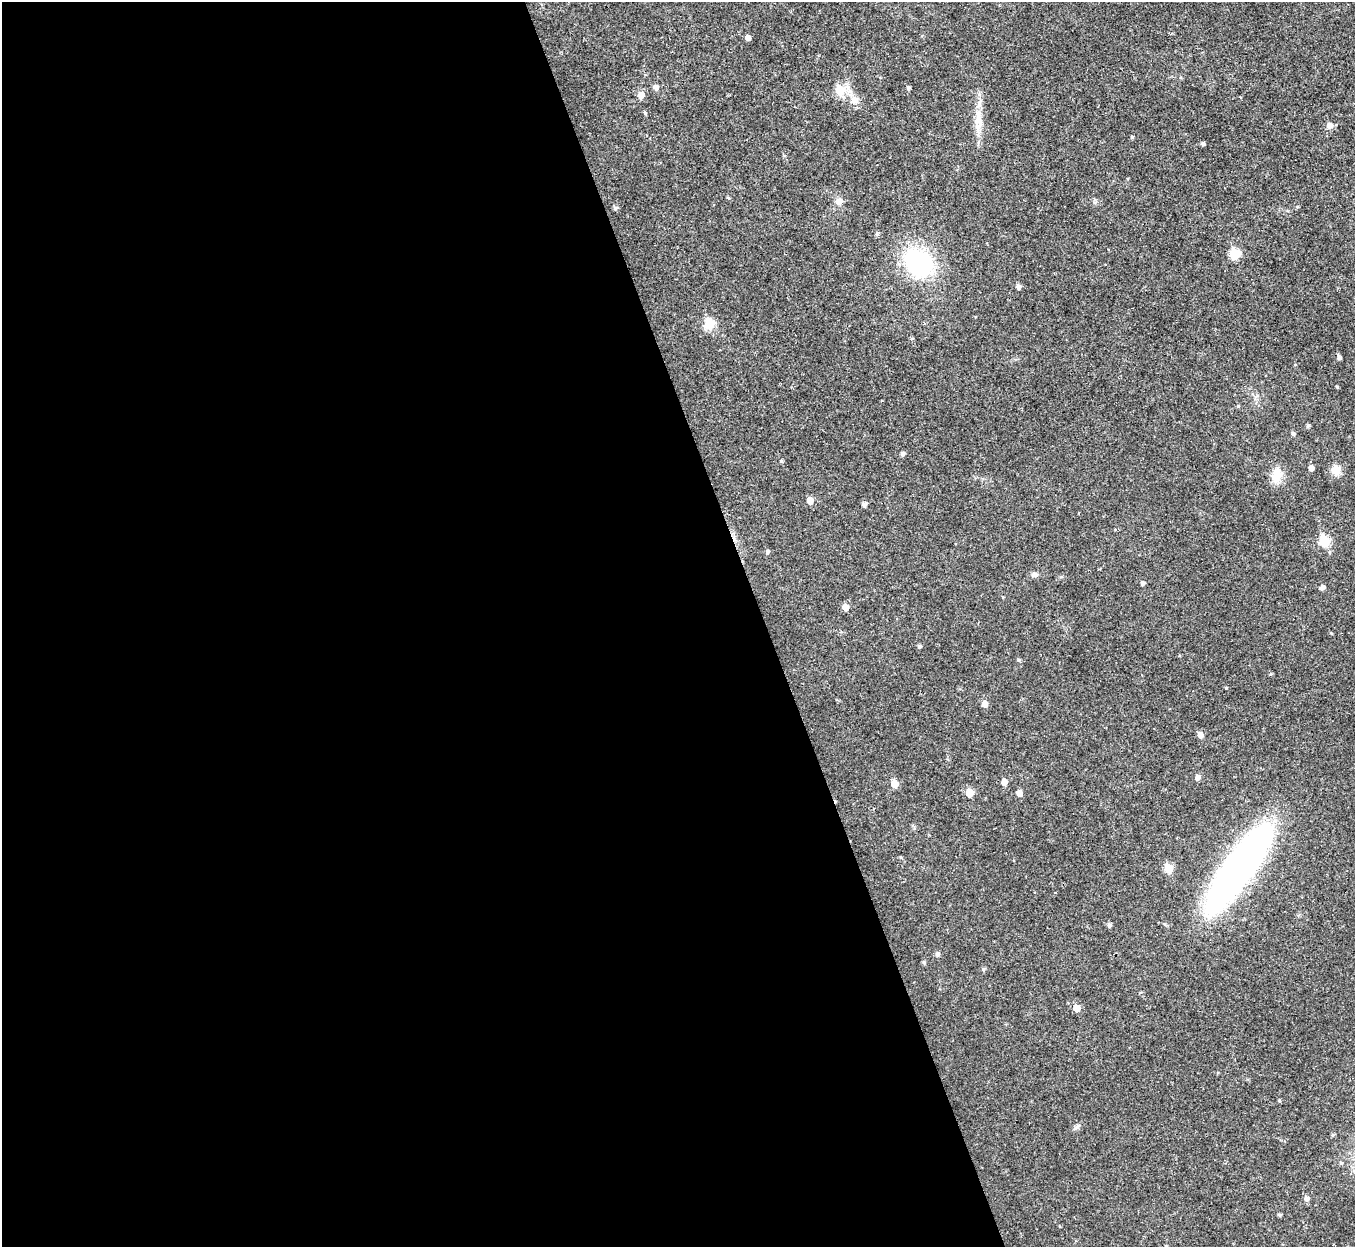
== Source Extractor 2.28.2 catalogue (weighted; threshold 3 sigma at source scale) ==
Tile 9 of 4 x 4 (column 1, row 3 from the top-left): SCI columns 1-1353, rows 1389-2633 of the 5413 x 5393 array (HDU 1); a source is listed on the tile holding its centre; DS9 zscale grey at full resolution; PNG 1357 x 1249 px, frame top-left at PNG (2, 2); no overlay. Shown black and unused: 56% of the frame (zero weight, under 2 of 3 exposures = <1% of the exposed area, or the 3 px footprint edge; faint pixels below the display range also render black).
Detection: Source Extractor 2.28.2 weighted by HDU 2 'WHT'; one run over the whole footprint, this tile lists its part. Background 0.0387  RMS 0.0048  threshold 0.0214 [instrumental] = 3 sigma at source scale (4.5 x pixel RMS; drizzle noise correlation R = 1.50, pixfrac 1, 0.05/0.05 arcsec/px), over >= 5 px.
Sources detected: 60; all 60 listed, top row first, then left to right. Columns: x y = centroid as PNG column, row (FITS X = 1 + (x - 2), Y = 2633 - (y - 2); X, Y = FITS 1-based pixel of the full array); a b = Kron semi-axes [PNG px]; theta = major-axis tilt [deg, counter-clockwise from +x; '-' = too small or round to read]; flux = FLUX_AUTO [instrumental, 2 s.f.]
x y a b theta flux
748 38 5 5 - 2.2
656 87 6 5 - 1.8
908 88 5 4 - 0.92
840 91 7 6 - 13
641 95 6 6 - 3.9
1240 97 3 3 - 0.44
854 101 10 10 - 3.5
645 113 5 4 - 0.67
979 119 21 10 89 6.2
1330 125 6 6 - 2.4
1132 137 4 4 - 0.66
1202 144 4 4 - 1
728 198 5 4 - 0.54
839 201 7 6 - 3.6
615 208 6 4 13 1
877 234 5 4 - 0.82
1235 254 6 6 - 22
919 263 28 21 -36 56
1018 287 5 5 - 1.5
709 324 6 6 - 18
1339 357 6 3 -64 1.2
1337 387 3 3 - 0.5
1238 406 4 4 - 0.55
1308 426 6 4 62 0.78
1293 434 4 4 - 1.1
902 454 5 4 - 1.3
781 461 4 4 - 0.64
1311 468 4 4 - 2.6
1336 470 12 11 - 4
1277 475 21 13 81 6.5
810 500 5 5 - 4.8
864 504 5 5 - 1.6
1324 541 6 6 - 22
767 552 5 5 - 0.96
1035 575 8 6 4 1.4
1142 583 4 4 - 1.1
1322 588 6 4 24 1.8
845 607 5 5 - 4.4
919 646 5 5 - 0.84
1019 660 5 4 - 0.7
1271 674 5 4 - 0.56
985 704 6 5 - 3.2
1200 735 6 5 - 2.2
1197 777 5 5 - 2.2
1004 782 5 5 - 3
894 784 6 5 - 6
969 793 6 5 - 7.8
1019 793 6 5 - 2.4
1168 868 6 5 - 12
1239 869 92 24 55 220
1109 925 5 5 - 1.2
937 954 6 5 - 1.2
924 962 5 4 - 0.74
983 969 6 5 - 0.81
1076 1008 6 5 - 4.9
1077 1127 9 5 37 1.2
1341 1163 5 5 - 0.68
1306 1198 6 6 - 1.6
1279 1215 4 3 - 0.69
1166 1246 5 4 - 0.54
Isophote crosses this tile's border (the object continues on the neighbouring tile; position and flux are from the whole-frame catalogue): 1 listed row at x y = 1166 1246
Unlisted compact peaks at least as high as the median listed source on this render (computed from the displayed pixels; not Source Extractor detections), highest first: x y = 1226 688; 1279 1100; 1331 633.